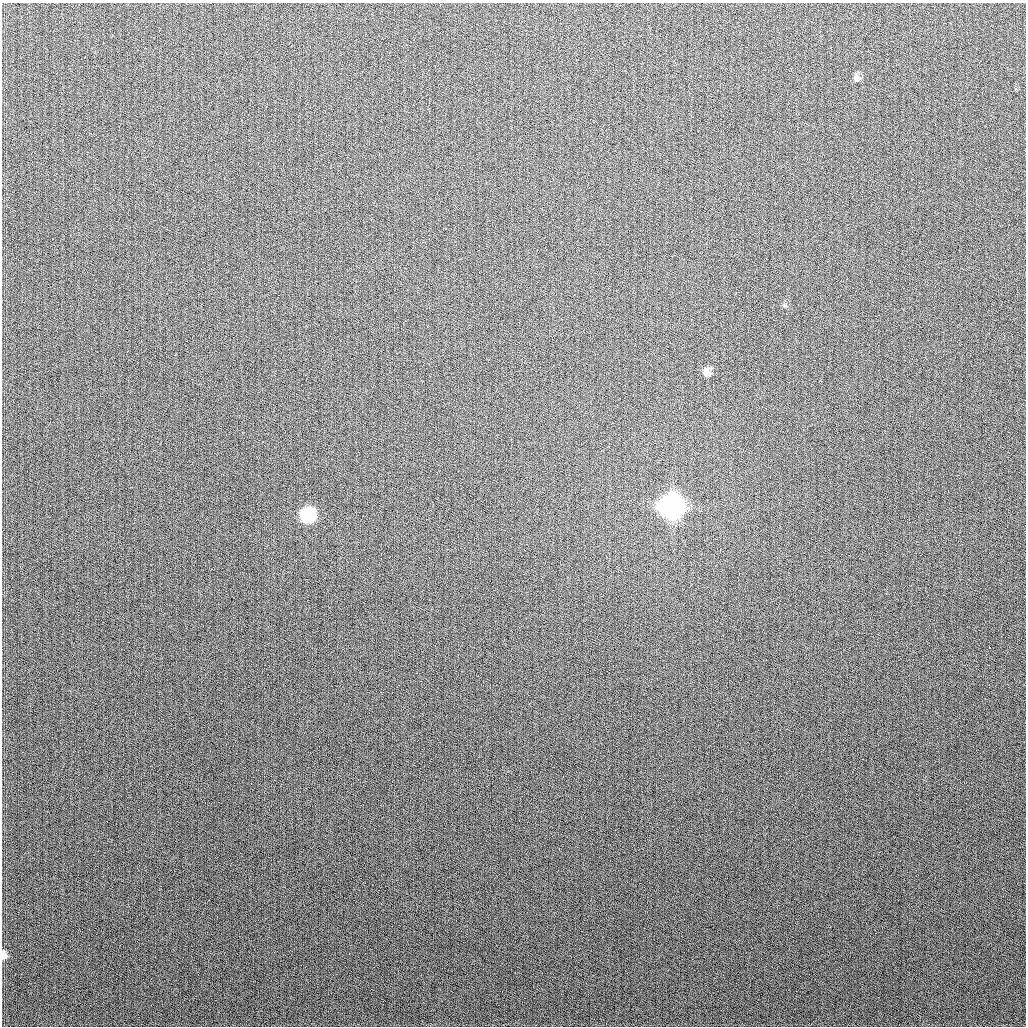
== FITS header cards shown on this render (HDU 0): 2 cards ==
NAXIS1  =                 1024
NAXIS2  =                 1024

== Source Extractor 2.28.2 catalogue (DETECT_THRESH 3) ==
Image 1024 x 1024 px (HDU 0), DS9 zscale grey, 1 PNG px = 1 image px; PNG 1028 x 1028 px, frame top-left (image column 1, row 1024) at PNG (2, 3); no overlay
Background 267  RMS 10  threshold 31.1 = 3 sigma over >= 5 px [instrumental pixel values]
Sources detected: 7; all 7 listed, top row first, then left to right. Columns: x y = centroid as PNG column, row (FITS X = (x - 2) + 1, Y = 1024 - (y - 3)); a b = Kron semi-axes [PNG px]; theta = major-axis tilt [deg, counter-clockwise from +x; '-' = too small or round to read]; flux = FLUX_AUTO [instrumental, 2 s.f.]
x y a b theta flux
856 78 10 8 -89 2900
784 306 6 4 -1 950
706 372 10 7 -82 5000
672 506 11 11 - 780000
308 515 10 10 - 85000
989 647 3 3 - 3100
3 955 10 6 -84 4800
At the frame edge (FLAGS 8, measured only in part): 1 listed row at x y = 3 955